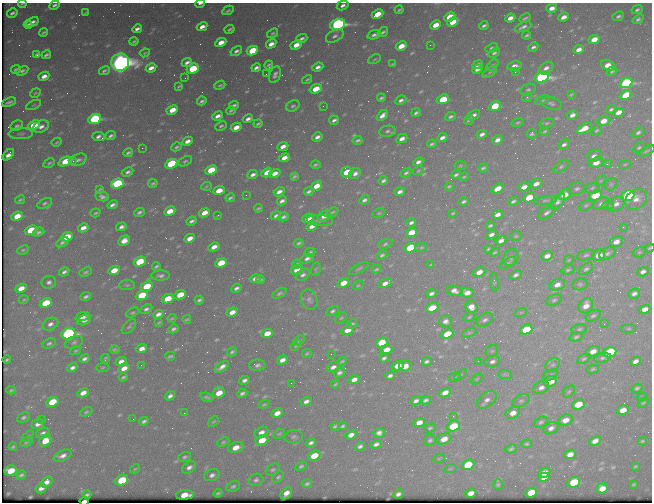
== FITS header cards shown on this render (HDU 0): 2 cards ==
NAXIS1  =                  650 / Width of table row in bytes
NAXIS2  =                  500 / Number of rows in table

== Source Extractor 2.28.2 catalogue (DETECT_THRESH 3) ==
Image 650 x 500 px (HDU 0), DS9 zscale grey, 1 PNG px = 1 image px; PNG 654 x 504 px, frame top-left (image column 1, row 500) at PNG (2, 3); each listed source drawn as its Kron ellipse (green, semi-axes under 4 px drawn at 4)
Background 449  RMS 2.2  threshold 6.75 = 3 sigma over >= 5 px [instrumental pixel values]
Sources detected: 586; of the 586, the 500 brightest by FLUX_AUTO listed and drawn (86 fainter detections omitted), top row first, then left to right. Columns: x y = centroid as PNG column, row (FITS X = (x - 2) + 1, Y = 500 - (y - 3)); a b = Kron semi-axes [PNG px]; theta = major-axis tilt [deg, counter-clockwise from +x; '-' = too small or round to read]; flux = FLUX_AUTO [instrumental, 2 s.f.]
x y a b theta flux
22 4 4 2 - 180
200 4 4 2 - 370
54 5 5 3 - 400
343 5 6 4 30 630
552 8 5 4 - 880
228 10 6 3 27 280
399 10 4 3 - 220
637 10 6 4 26 350
12 13 5 3 - 360
85 13 4 2 - 170
377 14 6 4 27 3200
618 16 6 4 23 380
450 17 6 4 25 4000
563 17 5 4 - 1100
510 18 5 4 - 1000
525 18 6 2 25 250
638 19 6 4 38 360
32 22 7 3 32 600
453 22 6 4 27 3000
28 24 4 3 - 350
337 24 8 5 15 46000
436 25 6 4 27 2000
484 26 4 3 - 340
202 27 5 4 - 930
523 27 9 3 25 510
137 29 5 3 - 560
230 29 5 3 - 270
43 32 4 3 - 240
383 32 5 3 - 320
273 33 6 4 35 250
374 35 7 4 18 500
527 35 4 3 - 250
335 36 9 5 30 580
302 38 5 4 - 420
594 39 6 4 25 2300
134 41 4 3 - 240
221 42 6 4 28 1600
271 44 5 4 - 1000
296 45 6 4 28 1700
430 45 2 2 - 280
401 46 6 4 28 2100
533 47 5 3 - 410
491 48 7 4 21 290
579 49 5 4 - 1000
236 51 6 4 31 490
252 51 6 4 27 7000
145 53 5 2 - 170
494 53 6 4 30 340
37 54 4 3 - 280
46 55 5 3 - 330
375 59 6 3 27 180
120 62 9 8 - 150000
187 62 5 3 - 580
393 64 4 2 - 180
269 65 4 3 - 290
478 65 5 3 - 600
492 65 7 4 42 270
608 65 7 5 -22 1600
515 66 7 4 8 860
318 67 6 4 22 700
151 68 5 4 - 950
256 68 5 4 - 540
546 68 8 5 34 760
16 69 5 3 - 350
193 69 6 5 - 7100
477 69 5 3 - 600
22 71 6 4 28 360
104 71 5 3 - 290
612 71 6 4 27 230
490 72 8 4 35 320
515 72 4 3 - 230
266 74 2 2 - 280
275 75 9 5 68 550
44 76 5 4 - 930
542 77 7 5 14 43000
185 78 2 2 - 220
307 80 5 3 - 240
626 83 6 4 23 25000
220 85 5 3 - 240
179 86 4 2 - 180
316 89 6 4 18 3300
528 90 8 5 22 390
35 93 5 3 - 180
571 94 4 3 - 170
626 95 6 4 31 3800
527 97 5 4 - 210
381 98 4 3 - 270
443 99 6 4 20 4900
401 100 6 4 25 460
542 100 7 4 24 270
202 101 5 3 - 320
9 102 7 3 22 360
551 103 10 6 -16 460
33 105 8 3 27 180
234 105 5 3 - 390
293 106 7 5 29 350
323 106 2 2 - 230
495 106 6 4 22 4200
611 109 5 3 - 310
172 110 6 4 27 2400
231 111 4 3 - 250
619 112 6 4 24 1500
416 113 5 3 - 320
382 115 6 4 44 870
473 115 7 4 30 620
572 115 5 4 - 780
217 116 5 3 - 770
451 116 5 3 - 320
95 119 6 5 - 19000
248 119 5 3 - 550
334 120 5 3 - 430
469 120 5 3 - 220
604 121 7 5 5 1800
518 123 6 4 16 220
547 123 7 5 16 310
258 124 4 3 - 240
34 125 6 4 24 4100
17 126 6 4 30 350
221 126 6 4 27 270
41 127 8 5 27 770
236 127 5 4 - 1300
584 129 8 4 26 2600
596 130 6 4 37 230
387 131 8 5 9 420
545 131 4 3 - 220
638 133 7 4 29 360
21 134 12 5 1 470
482 134 5 3 - 640
532 134 5 4 - 310
110 136 5 3 - 350
99 137 6 4 -5 540
317 137 5 3 - 600
442 138 5 3 - 680
402 139 6 4 27 850
357 140 5 3 - 280
497 140 5 4 - 810
187 141 5 4 - 880
57 142 5 3 - 190
432 144 5 3 - 290
564 145 6 4 27 520
283 146 5 4 - 850
176 147 5 3 - 260
142 148 2 2 - 920
639 148 6 4 28 300
646 151 9 3 24 250
128 153 5 3 - 320
8 155 7 4 46 900
594 156 7 5 27 610
284 158 5 4 - 1100
78 160 8 5 25 500
65 161 7 4 23 4600
73 161 3 3 - 270
185 161 7 4 24 300
418 162 5 4 - 570
49 163 6 4 30 260
596 163 7 5 22 1900
171 164 6 4 24 13000
607 164 3 2 - 460
316 165 5 3 - 230
625 165 7 3 9 210
460 166 6 3 1 180
561 167 9 5 38 330
483 168 5 3 - 270
211 170 6 4 24 4600
418 171 6 4 19 180
128 172 6 4 27 420
267 172 6 4 31 1800
347 172 6 5 - 3300
275 173 6 4 20 1100
355 173 6 5 - 620
406 173 6 4 31 340
253 175 5 3 - 540
456 175 5 3 - 310
294 176 4 3 - 270
464 177 5 3 - 190
383 180 5 3 - 390
601 181 6 4 45 210
153 183 5 3 - 230
117 184 6 4 20 14000
536 184 6 4 23 970
611 184 7 5 44 360
206 186 5 3 - 170
317 186 6 4 34 2000
449 186 4 3 - 220
524 187 5 4 - 1100
592 188 7 5 6 330
100 189 4 2 - 180
497 189 6 4 32 1700
577 189 8 6 17 410
219 191 6 4 21 2300
279 192 6 3 28 750
309 192 5 3 - 360
400 192 5 4 - 600
246 195 2 2 - 180
564 195 7 5 27 2100
595 195 6 5 - 5800
628 196 6 5 - 23000
102 197 7 4 -11 560
230 198 5 3 - 280
529 198 6 4 25 3700
636 199 12 9 35 1200
20 200 5 3 - 220
364 200 5 4 - 440
546 200 11 3 7 280
282 201 5 3 - 490
464 201 5 3 - 310
513 201 5 3 - 320
558 202 10 5 50 580
45 203 8 4 26 330
601 204 9 5 23 550
616 204 9 7 39 890
112 205 5 3 - 490
586 205 7 4 30 270
608 205 6 4 20 200
258 208 4 2 - 190
170 211 6 4 27 2100
139 212 5 3 - 350
333 212 6 4 28 220
95 213 5 3 - 220
204 213 6 4 25 1500
379 213 6 4 26 220
453 213 4 2 - 180
547 213 9 5 36 510
218 215 3 2 - 230
498 215 5 4 - 830
17 216 6 4 24 2400
276 216 5 4 - 380
324 216 7 4 30 970
283 217 5 3 - 360
308 218 6 4 24 1700
320 220 13 5 -4 510
191 221 5 3 - 410
411 222 5 3 - 440
490 225 5 3 - 280
312 226 6 4 29 820
121 227 5 4 - 580
623 227 2 2 - 460
83 228 5 4 - 960
31 230 6 4 21 4900
39 232 6 4 20 350
411 233 6 4 26 2700
491 235 5 4 - 630
516 236 6 4 2 210
67 237 6 4 25 3400
190 238 6 4 25 1200
124 241 6 4 30 1400
501 241 6 4 30 780
62 242 7 4 31 380
616 242 7 5 25 1100
299 243 5 3 - 270
385 244 7 4 18 280
214 247 6 4 28 1000
421 247 6 3 9 170
410 248 6 4 24 6000
650 248 5 3 - 170
488 249 4 3 - 230
23 250 6 3 22 200
310 252 6 4 24 300
495 252 5 4 - 210
639 252 6 5 - 210
607 253 8 5 26 480
382 255 6 4 24 320
586 255 9 5 16 370
599 255 7 5 32 2500
547 256 6 4 24 990
511 258 9 7 60 470
307 259 7 4 20 550
569 260 5 4 - 190
140 262 6 4 27 5500
221 263 6 4 23 3800
508 263 9 3 31 260
297 264 5 3 - 190
431 265 4 2 - 170
156 266 4 3 - 260
316 269 7 4 80 240
359 269 11 4 30 300
376 269 4 3 - 210
586 269 8 5 37 360
114 270 6 4 25 2500
297 270 6 4 24 1300
568 270 7 4 16 240
64 272 5 4 - 450
86 272 6 4 23 290
479 272 6 4 25 1400
643 272 6 4 17 590
161 275 9 5 2 500
303 275 7 5 30 520
516 275 6 4 26 470
255 278 6 4 15 620
260 280 4 3 - 250
49 282 7 6 - 590
494 282 9 3 -85 190
343 283 6 4 24 2200
385 283 7 4 23 970
580 284 8 6 10 340
127 285 8 5 1 300
358 285 6 4 28 180
557 285 8 5 20 1100
147 286 6 4 25 4200
21 288 6 4 24 1600
236 288 5 3 - 440
455 291 8 5 -11 950
279 293 8 4 27 330
431 293 5 3 - 490
467 293 6 5 - 1300
634 294 6 4 25 610
142 295 6 4 26 6300
180 295 6 4 26 2900
86 297 5 3 - 360
168 299 6 4 24 3200
24 300 5 3 - 170
199 300 4 3 - 320
309 300 10 8 -68 580
554 300 8 5 24 310
46 303 6 4 26 6400
586 306 8 6 58 1400
471 307 6 5 - 1200
432 308 6 4 21 3900
146 309 6 4 27 450
645 309 6 4 21 1200
332 311 7 4 28 360
232 312 6 4 25 1200
521 312 6 3 19 170
132 313 7 4 27 240
158 314 5 3 - 670
593 316 8 5 29 340
82 317 7 4 20 730
469 317 6 4 27 210
172 318 4 3 - 170
341 318 6 4 44 240
187 319 4 3 - 180
84 320 7 5 27 800
485 320 9 5 29 490
446 321 6 6 - 650
159 322 4 2 - 170
50 324 8 6 25 680
352 324 6 4 29 300
604 324 2 2 - 490
129 326 9 5 46 300
173 329 5 3 - 350
579 329 8 5 10 310
629 329 8 4 0 210
348 330 7 4 26 1500
526 330 6 4 22 6200
469 333 7 4 23 240
68 334 7 5 19 33000
267 334 6 4 22 1900
447 334 6 4 24 4200
576 337 7 4 16 300
299 341 6 4 35 240
74 342 9 6 23 410
382 342 6 4 24 4000
49 343 7 4 24 350
296 345 6 4 31 260
142 348 5 4 - 890
115 350 5 4 - 250
387 350 6 4 22 1500
75 351 6 3 19 220
492 351 7 5 42 270
593 351 7 5 21 1400
232 352 5 3 - 260
610 352 6 5 - 10000
307 354 5 3 - 190
331 354 2 2 - 380
170 356 5 3 - 250
105 358 4 3 - 190
384 358 5 3 - 350
603 358 8 4 11 360
84 359 5 3 - 460
584 359 7 4 26 260
7 360 4 3 - 220
282 360 6 4 19 930
121 361 5 4 - 820
342 361 5 2 - 200
427 361 5 3 - 340
478 361 2 2 - 400
492 361 8 5 15 560
636 361 6 4 24 830
141 365 2 2 - 170
257 365 8 5 1 470
553 365 8 6 39 410
398 366 6 4 22 2000
405 366 6 5 - 1700
103 367 7 3 2 170
222 367 8 4 35 790
333 367 6 4 20 660
72 368 5 4 - 550
124 368 6 4 30 1500
593 369 6 4 12 220
339 373 6 4 27 450
505 374 7 4 -2 280
460 375 7 3 36 200
551 375 7 5 26 300
390 376 5 3 - 450
123 377 4 3 - 250
454 377 6 4 22 210
477 379 6 4 44 190
245 380 5 4 - 550
354 380 6 4 27 900
550 381 7 5 22 2100
291 383 2 2 - 190
335 384 5 3 - 180
541 388 8 6 28 750
637 388 6 4 26 320
11 390 5 3 - 230
569 392 7 5 46 240
83 393 6 4 27 1200
219 393 6 5 - 2100
242 393 5 3 - 400
445 393 6 4 26 1100
170 396 5 4 - 540
207 397 7 4 -19 320
642 397 5 4 - 170
426 400 5 4 - 390
487 400 11 7 38 820
306 401 5 4 - 680
416 401 5 4 - 560
521 401 9 6 28 430
52 402 6 4 26 5000
643 403 6 4 40 210
264 404 5 3 - 190
578 404 6 5 - 3800
623 410 6 4 17 1500
86 412 6 4 24 220
184 413 2 2 - 180
277 413 6 4 29 1200
513 413 7 5 25 1300
453 416 3 3 - 170
24 417 7 4 25 370
42 419 3 2 - 310
133 419 2 2 - 250
565 420 7 5 20 1400
144 421 5 3 - 380
213 422 6 3 43 190
419 422 6 4 23 1300
541 422 7 4 33 320
38 424 6 4 21 750
335 426 4 3 - 240
343 426 4 3 - 280
453 426 7 5 23 5600
430 428 6 4 16 240
551 428 8 5 29 630
261 432 7 5 26 850
43 433 7 5 19 570
379 433 5 5 - 640
279 434 6 4 28 230
351 435 6 4 23 930
28 436 6 4 45 200
294 437 9 6 4 440
444 439 8 5 26 1600
262 440 7 5 25 3000
430 440 6 5 - 350
45 441 6 5 - 2700
595 441 6 4 26 1000
642 441 4 3 - 210
26 442 6 3 29 190
223 442 6 3 26 210
311 443 5 4 - 480
376 444 5 4 - 520
527 444 5 4 - 240
360 446 5 4 - 420
13 447 4 2 - 190
236 447 8 5 15 1600
511 449 6 4 29 290
570 454 6 4 22 1100
63 456 9 5 23 770
314 456 6 5 - 3000
185 457 6 5 - 310
439 458 6 4 19 210
468 465 6 5 - 5100
301 466 6 4 25 300
635 466 4 3 - 170
189 467 8 5 35 630
135 469 5 3 - 180
273 469 7 5 31 320
450 469 6 4 18 180
11 471 6 5 - 2700
544 473 6 4 28 1200
21 475 5 3 - 270
212 475 8 5 24 640
278 477 6 4 42 280
544 477 6 4 28 840
122 480 6 5 - 6900
256 480 7 6 - 450
46 482 6 4 37 870
574 482 6 5 - 7300
307 484 5 4 - 310
498 484 5 5 - 210
634 484 4 2 - 170
233 486 7 5 25 350
41 488 6 5 - 720
602 488 6 5 - 1500
531 492 6 5 - 2800
218 493 4 3 - 240
286 493 7 4 51 1200
471 493 5 4 - 1000
398 494 5 4 - 560
87 495 4 3 - 310
185 495 9 4 4 2400
84 501 4 2 - 2600
At the frame edge (FLAGS 8, measured only in part): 7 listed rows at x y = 22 4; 200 4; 54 5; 343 5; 450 17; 650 248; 84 501
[86 fainter detections neither listed nor drawn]